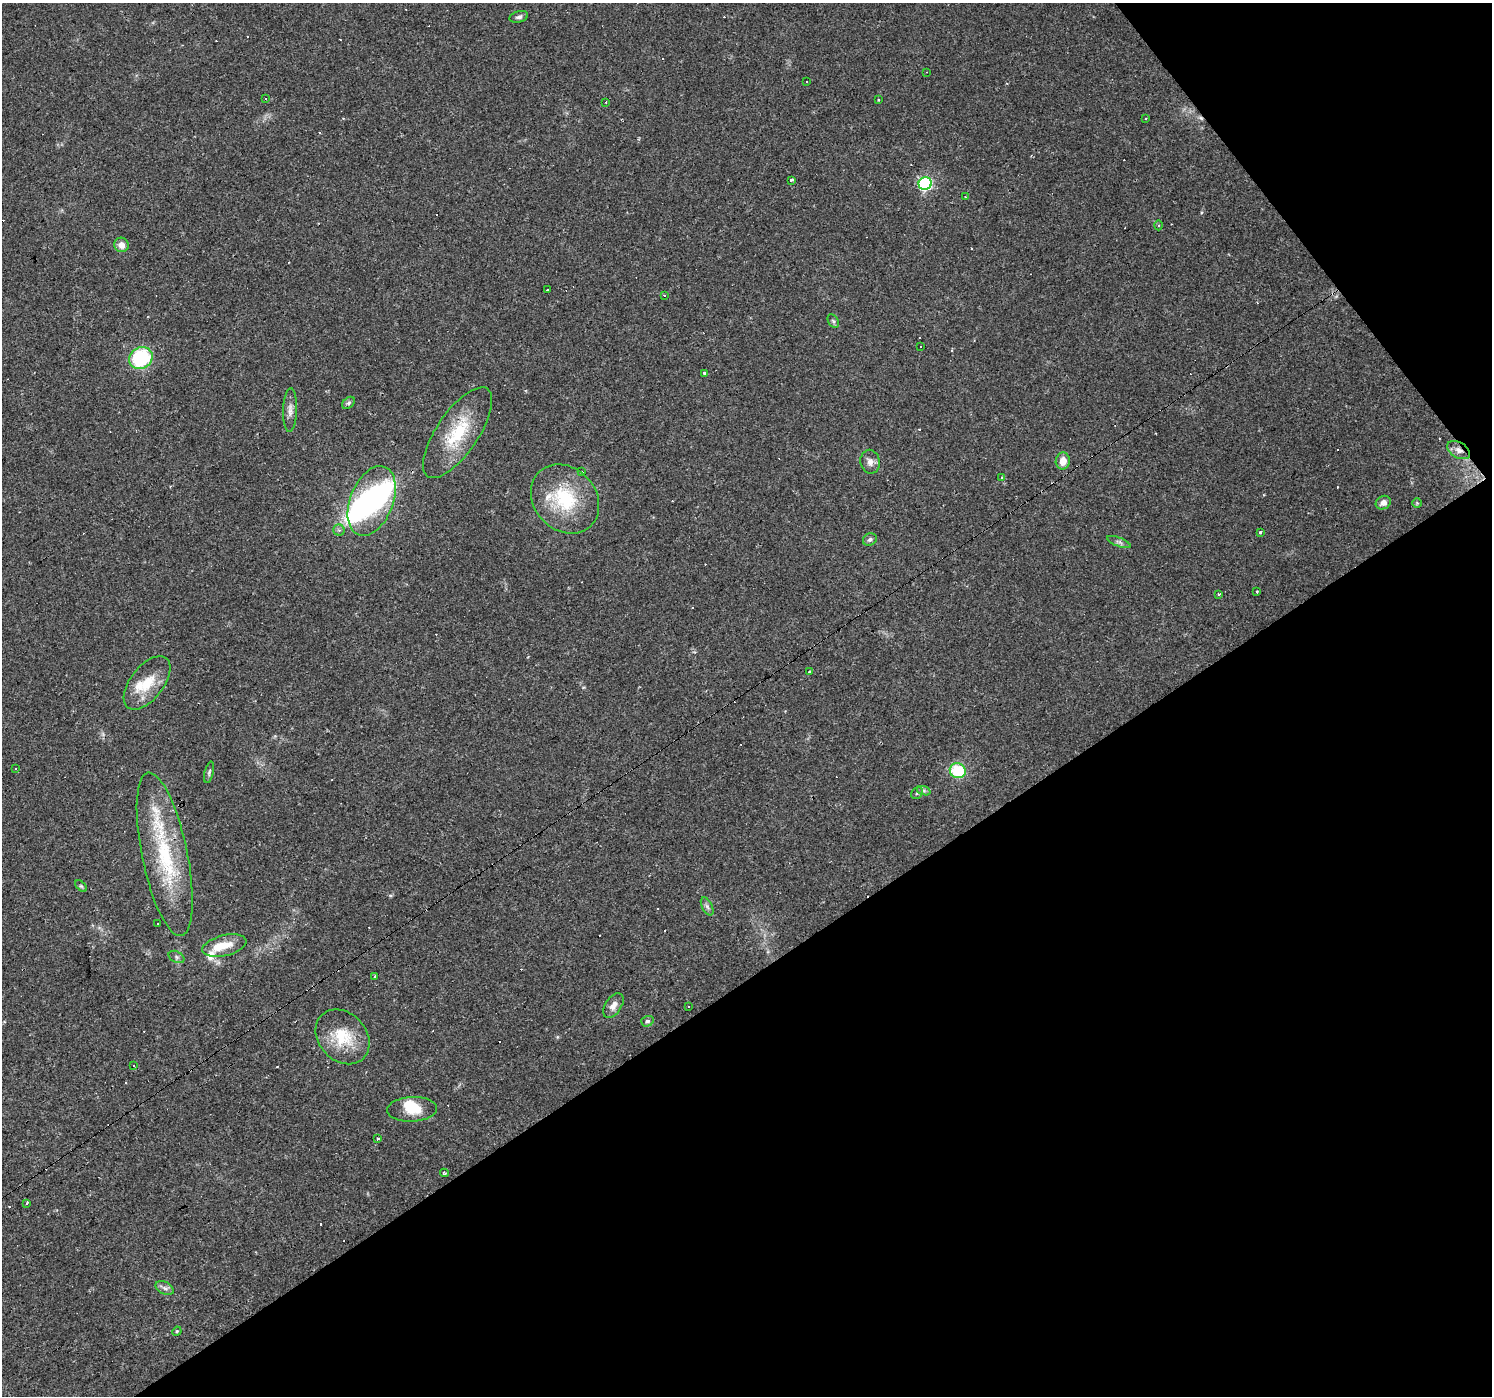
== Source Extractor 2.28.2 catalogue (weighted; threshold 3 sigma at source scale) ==
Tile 12 of 4 x 4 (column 4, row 3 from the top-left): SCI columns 4471-5960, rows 1586-2979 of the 5960 x 5894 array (HDU 1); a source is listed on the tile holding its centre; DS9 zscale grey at full resolution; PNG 1494 x 1398 px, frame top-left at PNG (2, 3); each listed source drawn as its Kron ellipse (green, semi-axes under 4 px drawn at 4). Shown black and unused: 35% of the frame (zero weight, under 2 of 3 exposures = <1% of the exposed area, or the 3 px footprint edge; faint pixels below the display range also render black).
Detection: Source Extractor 2.28.2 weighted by HDU 2 'WHT'; one run over the whole footprint, this tile lists its part. Background 0.0381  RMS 0.0046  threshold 0.0206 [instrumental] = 3 sigma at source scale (4.5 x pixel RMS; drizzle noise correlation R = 1.50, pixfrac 1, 0.0396/0.0396 arcsec/px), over >= 5 px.
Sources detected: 112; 3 inside a brighter object's white glare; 43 cosmic-ray / hot-pixel residue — neither listed nor drawn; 5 inside a brighter listed object's ellipse — not listed separately; the other 61 listed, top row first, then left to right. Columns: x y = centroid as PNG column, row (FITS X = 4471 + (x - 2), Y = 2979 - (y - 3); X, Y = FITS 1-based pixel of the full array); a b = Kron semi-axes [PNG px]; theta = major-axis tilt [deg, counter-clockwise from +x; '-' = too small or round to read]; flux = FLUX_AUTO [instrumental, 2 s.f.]
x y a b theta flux
519 17 9 5 15 1.4
927 72 3 2 - 0.3
807 82 3 3 - 2
265 99 3 3 - 1.6
878 100 3 2 - 0.37
606 102 3 2 - 1
1145 119 3 3 - 0.63
791 180 4 3 - 2.9
925 184 6 6 - 74
965 197 2 2 - 0.38
1159 225 5 3 - 0.53
121 245 7 7 - 3.7
548 290 3 2 - 0.6
664 295 3 3 - 2.1
833 321 7 5 -59 0.9
921 346 3 3 - 0.76
141 358 12 10 33 39
705 373 3 3 - 1.7
349 403 7 5 42 0.91
290 410 22 7 88 3.1
458 433 53 21 56 24
1459 450 12 7 -31 2.9
1063 461 8 7 - 5
870 462 12 9 -79 2.5
582 472 3 3 - 1.9
1001 477 3 3 - 0.71
565 499 37 31 -47 30
372 501 37 21 68 58
1383 503 8 6 28 2.6
1417 503 5 5 - 0.6
339 530 5 5 - 0.99
1260 532 3 3 - 4.8
870 539 7 6 - 1.2
1119 542 12 4 -21 1.3
1257 591 3 2 - 0.58
1219 594 3 3 - 1.2
810 672 3 3 - 1.6
147 683 31 16 52 13
16 769 3 2 - 0.45
958 771 8 7 - 21
209 772 11 4 76 1
924 791 7 4 -19 0.95
917 793 6 5 - 0.92
165 854 83 22 -78 43
81 886 7 4 -44 0.72
707 906 10 5 -63 1.3
158 923 3 3 - 2.3
224 946 22 10 14 7.9
176 957 8 5 -28 1.2
375 976 3 2 - 0.45
613 1005 14 8 56 3.2
689 1006 3 2 - 0.36
647 1021 6 5 - 1.1
343 1037 30 24 -47 18
134 1066 3 3 - 4.6
412 1109 25 12 2 9.5
378 1139 3 3 - 1.3
444 1173 4 3 - 0.81
27 1203 4 3 - 1.6
165 1288 10 6 -27 1.6
177 1331 5 3 - 0.45
Overlapping masked pixels (flux is a lower limit): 1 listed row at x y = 1459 450